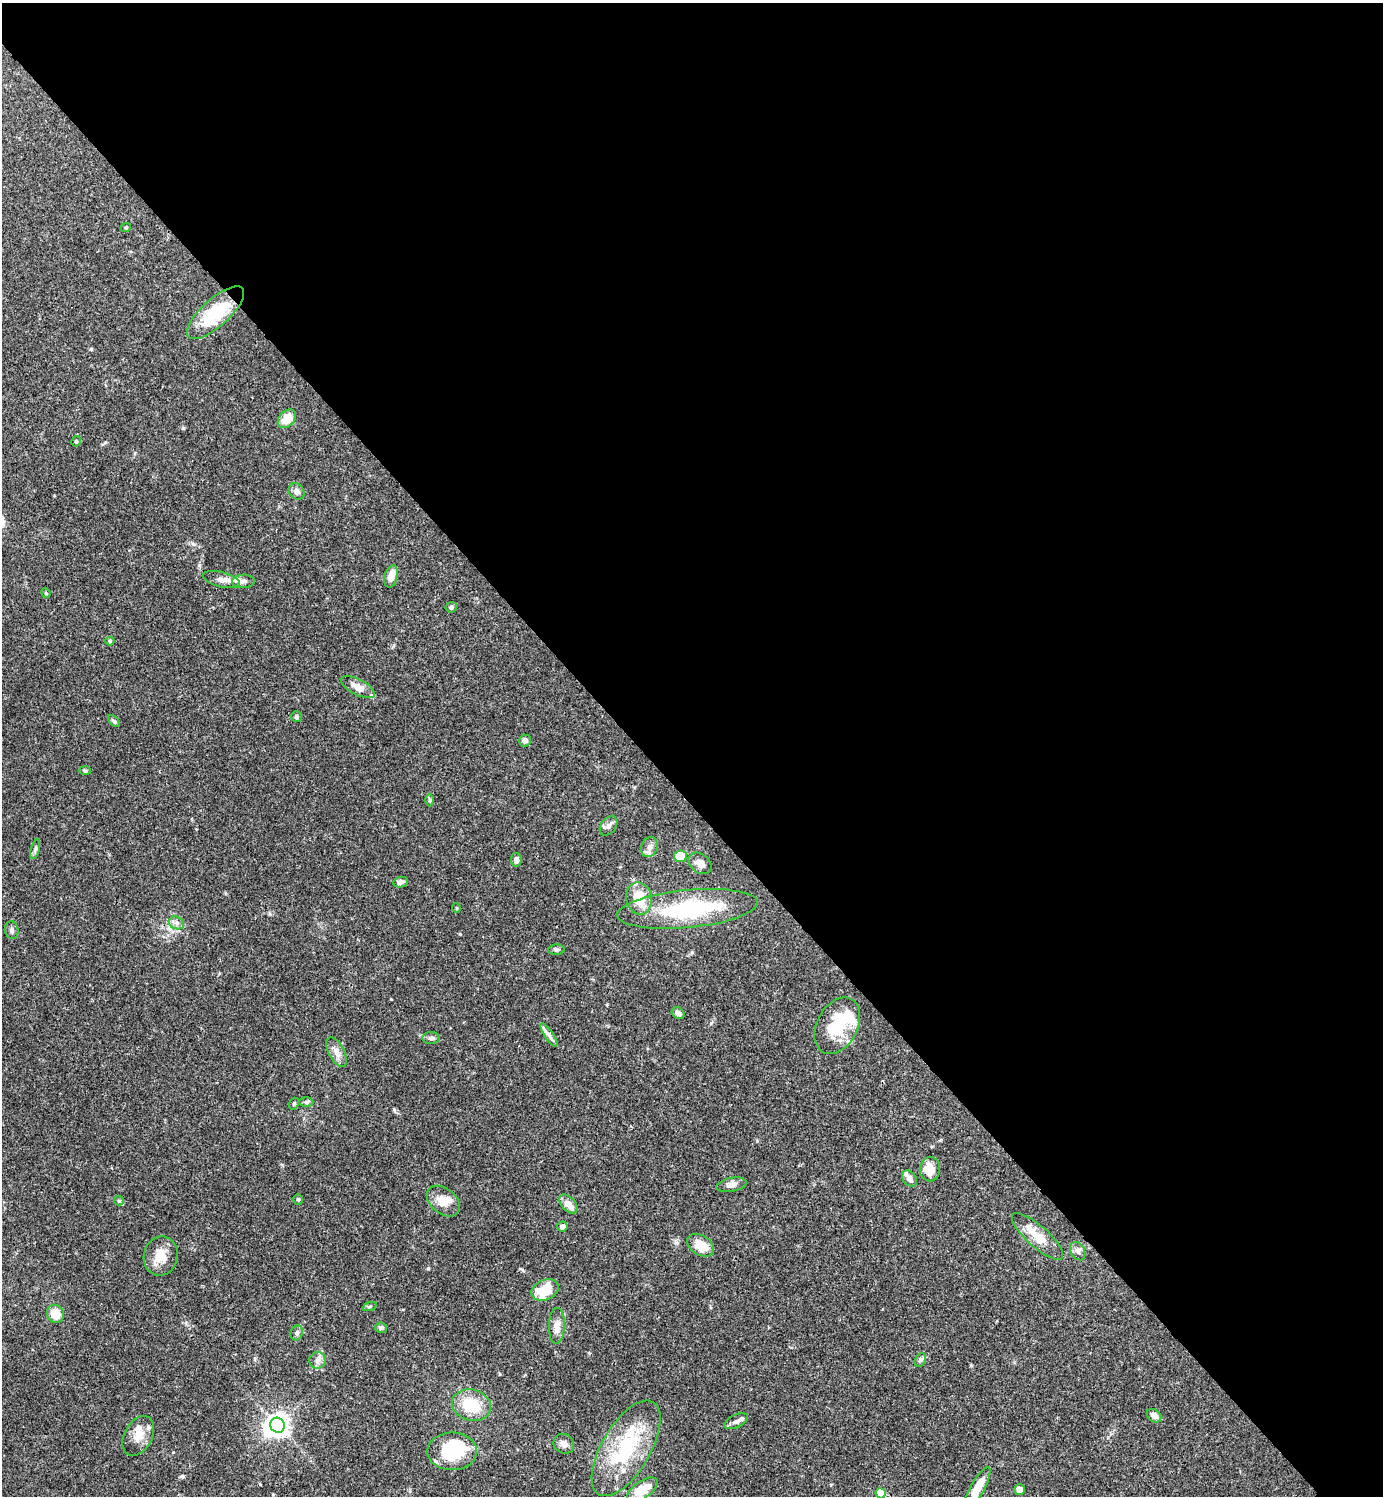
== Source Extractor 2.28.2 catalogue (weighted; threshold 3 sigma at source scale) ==
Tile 3 of 4 x 4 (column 3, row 1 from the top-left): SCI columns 3062-4442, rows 4485-5978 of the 5981 x 5981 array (HDU 1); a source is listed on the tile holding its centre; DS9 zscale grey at full resolution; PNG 1385 x 1498 px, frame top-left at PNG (2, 3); each listed source drawn as its Kron ellipse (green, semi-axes under 4 px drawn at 4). Shown black and unused: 54% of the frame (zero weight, under 3 of 4 exposures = <1% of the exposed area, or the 3 px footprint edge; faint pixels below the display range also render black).
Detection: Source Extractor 2.28.2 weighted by HDU 2 'WHT'; one run over the whole footprint, this tile lists its part. Background 0.0657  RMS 0.0032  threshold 0.0143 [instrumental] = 3 sigma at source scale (4.5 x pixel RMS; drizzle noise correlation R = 1.50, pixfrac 1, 0.05/0.05 arcsec/px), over >= 5 px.
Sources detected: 79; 5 inside a brighter object's white glare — neither listed nor drawn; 5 inside a brighter listed object's ellipse — not listed separately; the other 69 listed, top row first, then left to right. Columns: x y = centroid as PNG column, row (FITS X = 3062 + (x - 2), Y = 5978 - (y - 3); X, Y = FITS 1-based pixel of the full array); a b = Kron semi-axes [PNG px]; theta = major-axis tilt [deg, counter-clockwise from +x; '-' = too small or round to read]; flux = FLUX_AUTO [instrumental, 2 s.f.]
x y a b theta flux
126 228 5 4 - 0.4
215 313 36 14 42 16
287 419 11 7 48 5.3
76 441 5 4 - 0.6
296 491 9 7 -49 1.4
391 576 11 6 75 3.5
221 579 19 7 -14 2.2
244 581 11 6 2 1.2
46 593 5 4 - 0.32
451 607 5 5 - 0.74
110 641 4 4 - 0.45
358 687 19 8 -27 3.5
297 717 5 5 - 0.56
114 721 7 4 -45 0.55
525 741 6 6 - 1.4
85 771 6 4 -2 0.4
430 800 6 4 -89 0.47
609 826 11 7 52 1.4
649 847 10 8 67 1.8
35 849 10 4 75 0.75
680 856 6 6 - 7.9
516 860 7 5 -83 1.2
700 863 13 9 -40 2.1
401 882 7 5 12 1.3
639 898 16 12 -78 6.9
456 908 5 3 - 0.25
687 909 70 19 5 36
176 923 8 6 -23 1.1
12 930 9 6 -75 0.99
556 950 8 5 5 0.65
678 1013 7 5 -36 1.4
837 1026 30 20 62 13
549 1035 14 4 -56 1.3
431 1038 9 6 0 0.88
337 1052 16 8 -63 2.6
306 1102 7 4 1 0.63
294 1104 6 4 69 0.51
930 1169 12 10 88 5.5
909 1178 9 6 -49 2.2
731 1185 15 7 11 1.6
298 1199 5 4 - 0.45
119 1201 5 4 - 0.46
443 1201 19 12 -39 4.3
568 1204 11 7 -49 3
562 1227 5 5 - 1.4
1037 1236 33 10 -41 6.1
701 1245 15 9 -31 5.4
1078 1251 10 7 -62 1.2
161 1256 20 17 78 5.3
545 1290 14 10 24 9.2
370 1307 7 3 19 0.38
55 1314 9 8 - 5.5
557 1326 18 8 88 3
381 1328 6 5 - 0.99
297 1333 7 6 - 0.95
318 1360 8 8 - 1.5
920 1360 7 5 61 0.71
471 1405 20 15 -15 10
1154 1416 8 6 -38 2.1
736 1421 12 6 26 1.3
277 1425 7 7 - 210
138 1436 21 14 62 4.4
564 1444 11 9 -38 1.8
626 1448 54 24 59 24
452 1451 25 19 -1 19
977 1488 24 7 61 6.3
1019 1489 5 5 - 1.9
642 1490 18 8 35 6.8
881 1493 5 5 - 13
Isophote crosses this tile's border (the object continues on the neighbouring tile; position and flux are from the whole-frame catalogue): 1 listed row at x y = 881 1493
Unlisted compact peaks at least as high as the median listed source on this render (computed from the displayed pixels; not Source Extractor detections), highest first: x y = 183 428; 428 1268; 182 1476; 199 565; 460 934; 91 349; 711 1023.